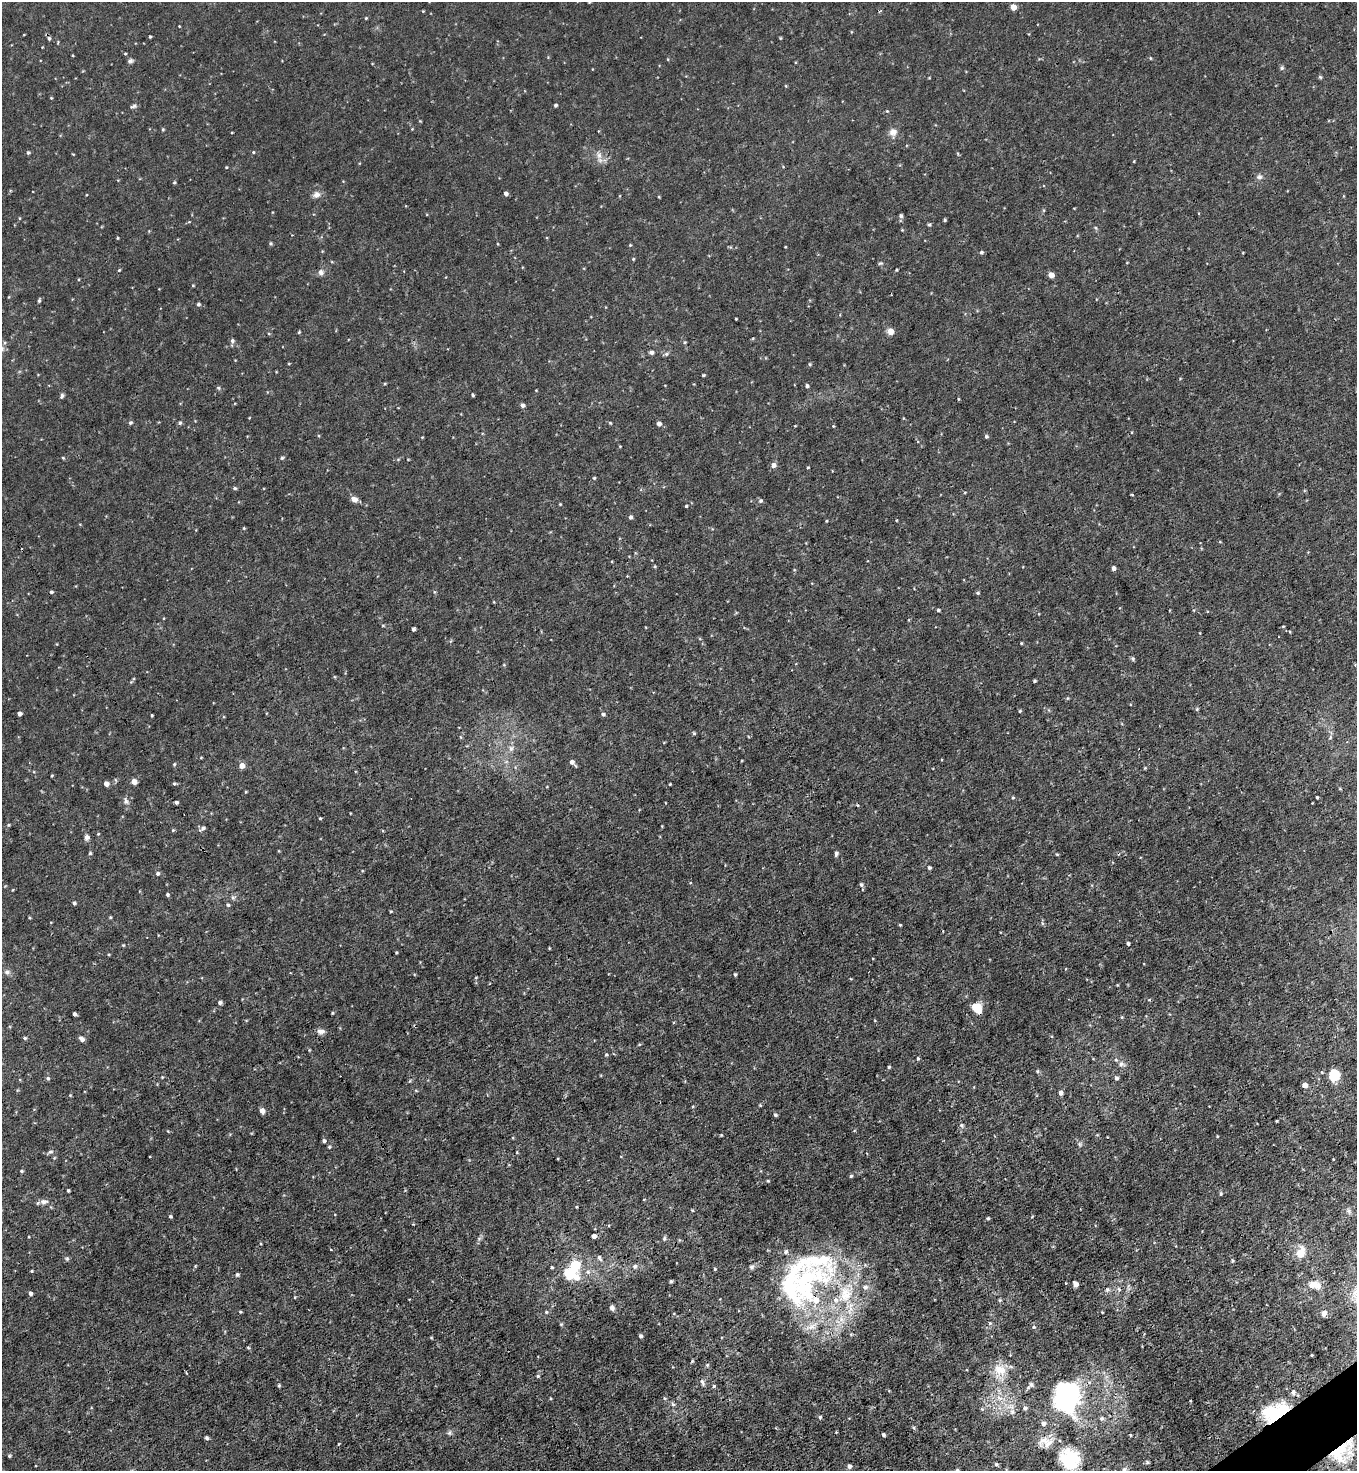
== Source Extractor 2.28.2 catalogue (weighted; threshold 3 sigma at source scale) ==
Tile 6 of 4 x 4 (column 2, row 2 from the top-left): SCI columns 1651-3005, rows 2941-4409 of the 5870 x 5879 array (HDU 1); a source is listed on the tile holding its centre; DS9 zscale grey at full resolution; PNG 1359 x 1473 px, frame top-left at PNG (2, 2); no overlay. Shown black and unused: <1% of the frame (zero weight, under 3 of 4 exposures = <1% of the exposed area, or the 3 px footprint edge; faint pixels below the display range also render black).
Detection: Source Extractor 2.28.2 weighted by HDU 2 'WHT'; one run over the whole footprint, this tile lists its part. Background 0.00828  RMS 0.0024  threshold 0.0109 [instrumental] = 3 sigma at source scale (4.5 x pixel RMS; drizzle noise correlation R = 1.50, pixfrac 1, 0.05/0.05 arcsec/px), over >= 5 px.
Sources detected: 288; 2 inside a brighter object's white glare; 2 cosmic-ray / hot-pixel residue — not listed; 14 inside a brighter listed object's ellipse — not listed separately; the other 270 listed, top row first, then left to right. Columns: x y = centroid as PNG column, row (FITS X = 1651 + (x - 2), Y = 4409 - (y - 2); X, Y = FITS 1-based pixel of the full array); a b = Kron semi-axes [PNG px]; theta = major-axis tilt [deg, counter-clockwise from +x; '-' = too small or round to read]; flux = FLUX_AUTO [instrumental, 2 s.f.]
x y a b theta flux
1013 7 4 4 - 3.6
423 11 3 3 - 0.18
366 18 4 4 - 0.24
179 26 3 2 - 0.16
150 37 3 3 - 0.32
49 38 6 5 - 0.54
780 38 3 3 - 0.23
125 54 3 3 - 0.23
1150 58 4 4 - 0.24
130 61 7 5 10 0.56
1282 68 6 5 - 0.42
1320 77 5 4 - 0.31
929 78 4 3 - 0.17
786 86 5 3 - 0.2
51 98 4 3 - 0.19
555 105 3 3 - 0.44
133 106 10 4 16 0.53
163 129 5 4 - 0.28
893 132 12 10 84 1.7
28 152 5 4 - 0.4
253 152 4 4 - 0.25
599 155 10 8 -69 1.4
1134 161 4 3 - 0.19
226 167 4 3 - 0.18
783 167 5 3 - 0.18
1259 177 8 7 - 0.75
174 182 4 3 - 0.34
506 194 4 4 - 0.95
316 195 9 8 - 1.3
659 197 4 3 - 0.21
901 216 5 4 - 0.61
19 218 5 3 - 0.19
945 220 3 3 - 0.33
929 224 5 4 - 0.33
1096 228 5 3 - 0.31
270 243 4 4 - 0.34
498 244 4 3 - 0.19
630 245 4 4 - 0.25
785 247 3 2 - 0.17
981 252 4 4 - 0.44
633 259 4 4 - 0.26
880 263 6 5 - 0.36
119 270 4 3 - 0.24
897 270 3 3 - 0.26
321 272 8 8 - 0.92
1051 275 4 4 - 2.9
193 285 3 3 - 0.22
8 297 5 3 - 0.18
39 301 6 3 71 0.39
198 304 5 4 - 0.45
736 319 3 2 - 0.24
891 331 6 6 - 2.2
299 332 4 3 - 0.24
269 334 5 3 - 0.23
232 341 7 6 - 0.64
684 342 5 4 - 0.31
651 352 5 5 - 0.67
666 354 7 5 15 0.54
289 364 5 3 - 0.2
810 364 4 4 - 0.28
703 375 4 3 - 0.27
385 383 5 3 - 0.25
807 386 4 4 - 0.52
218 388 6 5 - 0.4
536 390 3 2 - 0.17
473 395 4 3 - 0.34
62 396 7 5 71 0.53
958 399 4 3 - 0.22
523 405 5 4 - 0.69
130 423 5 4 - 0.45
180 423 5 5 - 0.43
610 423 5 3 - 0.26
659 424 4 4 - 1
795 426 4 3 - 0.17
833 426 3 3 - 0.24
319 436 4 3 - 0.21
986 436 5 4 - 0.4
422 437 4 3 - 0.2
63 458 4 4 - 0.26
282 458 5 4 - 0.37
773 465 5 5 - 1.3
808 467 3 3 - 0.23
594 478 4 4 - 0.3
235 488 5 4 - 0.4
1132 495 4 2 - 0.21
354 499 8 6 -22 1.4
760 501 6 5 - 0.51
560 504 3 3 - 0.2
686 506 3 3 - 0.28
630 517 4 4 - 0.63
896 520 4 2 - 0.18
826 521 4 3 - 0.2
244 528 4 3 - 0.23
655 566 5 3 - 0.24
1113 568 4 4 - 0.96
794 570 5 3 - 0.2
434 592 5 3 - 0.26
978 593 4 4 - 0.39
494 602 4 3 - 0.17
938 610 4 3 - 0.42
383 625 5 3 - 0.24
1283 626 3 3 - 0.19
413 629 4 3 - 0.52
1021 643 3 3 - 0.22
1133 659 6 5 - 0.37
504 665 4 3 - 0.22
1034 681 3 3 - 0.36
131 682 5 4 - 0.27
1067 698 5 4 - 0.27
1197 709 5 5 - 0.31
1020 711 4 3 - 0.26
19 714 4 4 - 0.91
603 714 5 4 - 0.54
152 715 3 3 - 0.3
694 733 5 4 - 0.27
664 742 4 3 - 0.18
511 748 7 7 - 1
201 757 5 3 - 0.18
572 762 6 5 - 1
174 764 5 4 - 0.27
242 766 5 5 - 2
1145 768 5 4 - 0.25
52 776 4 3 - 0.23
134 782 5 5 - 1.5
174 783 5 4 - 0.31
106 784 4 4 - 1.6
670 784 3 2 - 0.2
246 792 4 3 - 0.2
1013 797 5 4 - 0.3
1317 797 3 3 - 0.31
126 801 10 7 -80 0.9
176 802 3 3 - 0.46
320 818 4 3 - 0.24
8 825 4 4 - 0.27
203 828 9 4 37 0.68
173 830 5 4 - 0.28
98 834 4 3 - 0.2
87 837 6 6 - 0.81
90 853 4 4 - 0.33
836 853 6 4 77 0.62
1057 854 5 4 - 0.26
929 868 4 4 - 0.47
158 873 5 5 - 0.49
861 884 5 4 - 0.46
12 890 4 2 - 0.16
167 895 4 4 - 0.39
74 903 4 4 - 0.47
228 905 5 4 - 0.39
391 911 4 3 - 0.26
29 917 3 3 - 0.23
110 917 4 3 - 0.28
1042 923 6 4 -72 0.36
900 925 3 3 - 0.26
1128 944 3 3 - 0.48
123 945 4 3 - 0.22
109 955 4 3 - 0.22
7 972 8 6 -11 0.75
735 974 3 3 - 0.37
220 1002 5 4 - 0.57
977 1008 10 8 -55 5.7
332 1013 3 3 - 0.24
74 1014 4 4 - 0.62
1122 1017 4 4 - 0.25
321 1031 10 7 -7 1.1
25 1038 4 3 - 0.41
81 1039 6 4 -43 0.95
639 1044 4 4 - 0.24
606 1054 4 4 - 0.28
918 1058 4 3 - 0.39
1121 1064 10 7 -30 1.1
889 1067 4 4 - 0.33
1037 1071 5 4 - 0.33
1334 1075 10 8 80 7.8
162 1077 4 4 - 0.21
48 1078 5 4 - 0.44
1116 1078 5 5 - 0.5
410 1081 5 3 - 0.24
1305 1085 5 5 - 0.95
1061 1093 4 4 - 1.1
262 1111 5 5 - 1.5
775 1115 4 3 - 0.41
1277 1121 3 2 - 0.18
961 1125 6 6 - 0.61
168 1131 5 3 - 0.21
721 1135 4 4 - 0.2
324 1141 4 4 - 0.48
1079 1144 6 6 - 0.46
329 1147 4 4 - 0.31
50 1152 9 5 26 0.56
517 1152 4 3 - 0.2
21 1171 4 3 - 0.31
851 1176 4 4 - 0.36
768 1181 4 3 - 0.25
68 1190 3 3 - 0.38
1221 1193 5 4 - 0.33
44 1202 11 7 3 1.2
692 1210 4 3 - 0.26
1349 1211 7 4 -71 0.48
170 1216 4 3 - 0.37
988 1218 4 4 - 0.32
594 1236 4 4 - 1.3
664 1238 6 5 - 0.42
479 1239 6 4 20 0.4
1300 1252 13 9 67 3.2
599 1258 8 5 -62 0.64
67 1259 6 5 - 0.4
1232 1261 5 4 - 0.28
195 1266 5 3 - 0.24
635 1266 7 6 - 0.66
552 1267 3 3 - 0.37
715 1269 4 4 - 0.23
31 1271 4 3 - 0.24
588 1272 7 7 - 0.87
237 1274 5 5 - 0.47
570 1274 15 14 - 5.9
671 1281 4 3 - 0.39
806 1284 84 53 45 52
1075 1284 5 4 - 1.6
1314 1285 15 8 -14 2.5
1119 1289 6 4 -46 0.42
1107 1290 7 6 - 0.63
30 1293 4 4 - 0.75
295 1297 4 3 - 0.17
1000 1300 5 5 - 0.32
612 1308 5 4 - 1
240 1312 5 3 - 0.26
546 1312 5 4 - 0.29
1102 1312 3 2 - 0.19
1324 1314 6 5 - 1
990 1323 5 5 - 0.4
561 1324 5 4 - 0.27
1034 1327 5 4 - 0.3
641 1336 4 3 - 0.54
431 1338 5 3 - 0.21
1312 1355 3 2 - 0.19
692 1361 4 3 - 0.27
707 1365 5 5 - 0.35
1000 1370 20 18 -90 5
538 1376 4 4 - 0.43
702 1382 10 5 -71 0.67
1031 1385 7 6 - 0.67
279 1386 4 4 - 0.3
714 1386 4 4 - 0.36
1067 1392 32 29 -11 25
550 1398 4 3 - 0.22
664 1398 5 4 - 0.33
999 1398 10 6 -20 1.6
673 1404 6 5 - 0.53
1025 1408 6 5 - 0.61
982 1409 5 4 - 0.29
1012 1412 9 8 - 1.2
1275 1412 31 17 25 12
820 1417 4 4 - 0.41
1101 1418 5 5 - 0.57
1044 1423 6 5 - 0.98
913 1427 7 4 -58 0.34
836 1432 3 3 - 0.19
449 1433 7 5 54 0.53
883 1435 4 3 - 0.47
1130 1435 4 2 - 0.18
207 1438 5 4 - 0.51
1043 1440 21 10 32 2.6
338 1444 5 3 - 0.21
1343 1451 39 24 45 13
9 1456 4 3 - 0.34
1070 1459 32 27 -52 13
1147 1462 6 4 21 0.34
996 1464 4 4 - 0.5
849 1466 5 4 - 0.81
1124 1469 8 6 17 0.78
Overlapping masked pixels (flux is a lower limit): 4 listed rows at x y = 977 1008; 806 1284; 1275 1412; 1343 1451
Isophote crosses this tile's border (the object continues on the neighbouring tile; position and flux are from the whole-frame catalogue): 1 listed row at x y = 1070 1459